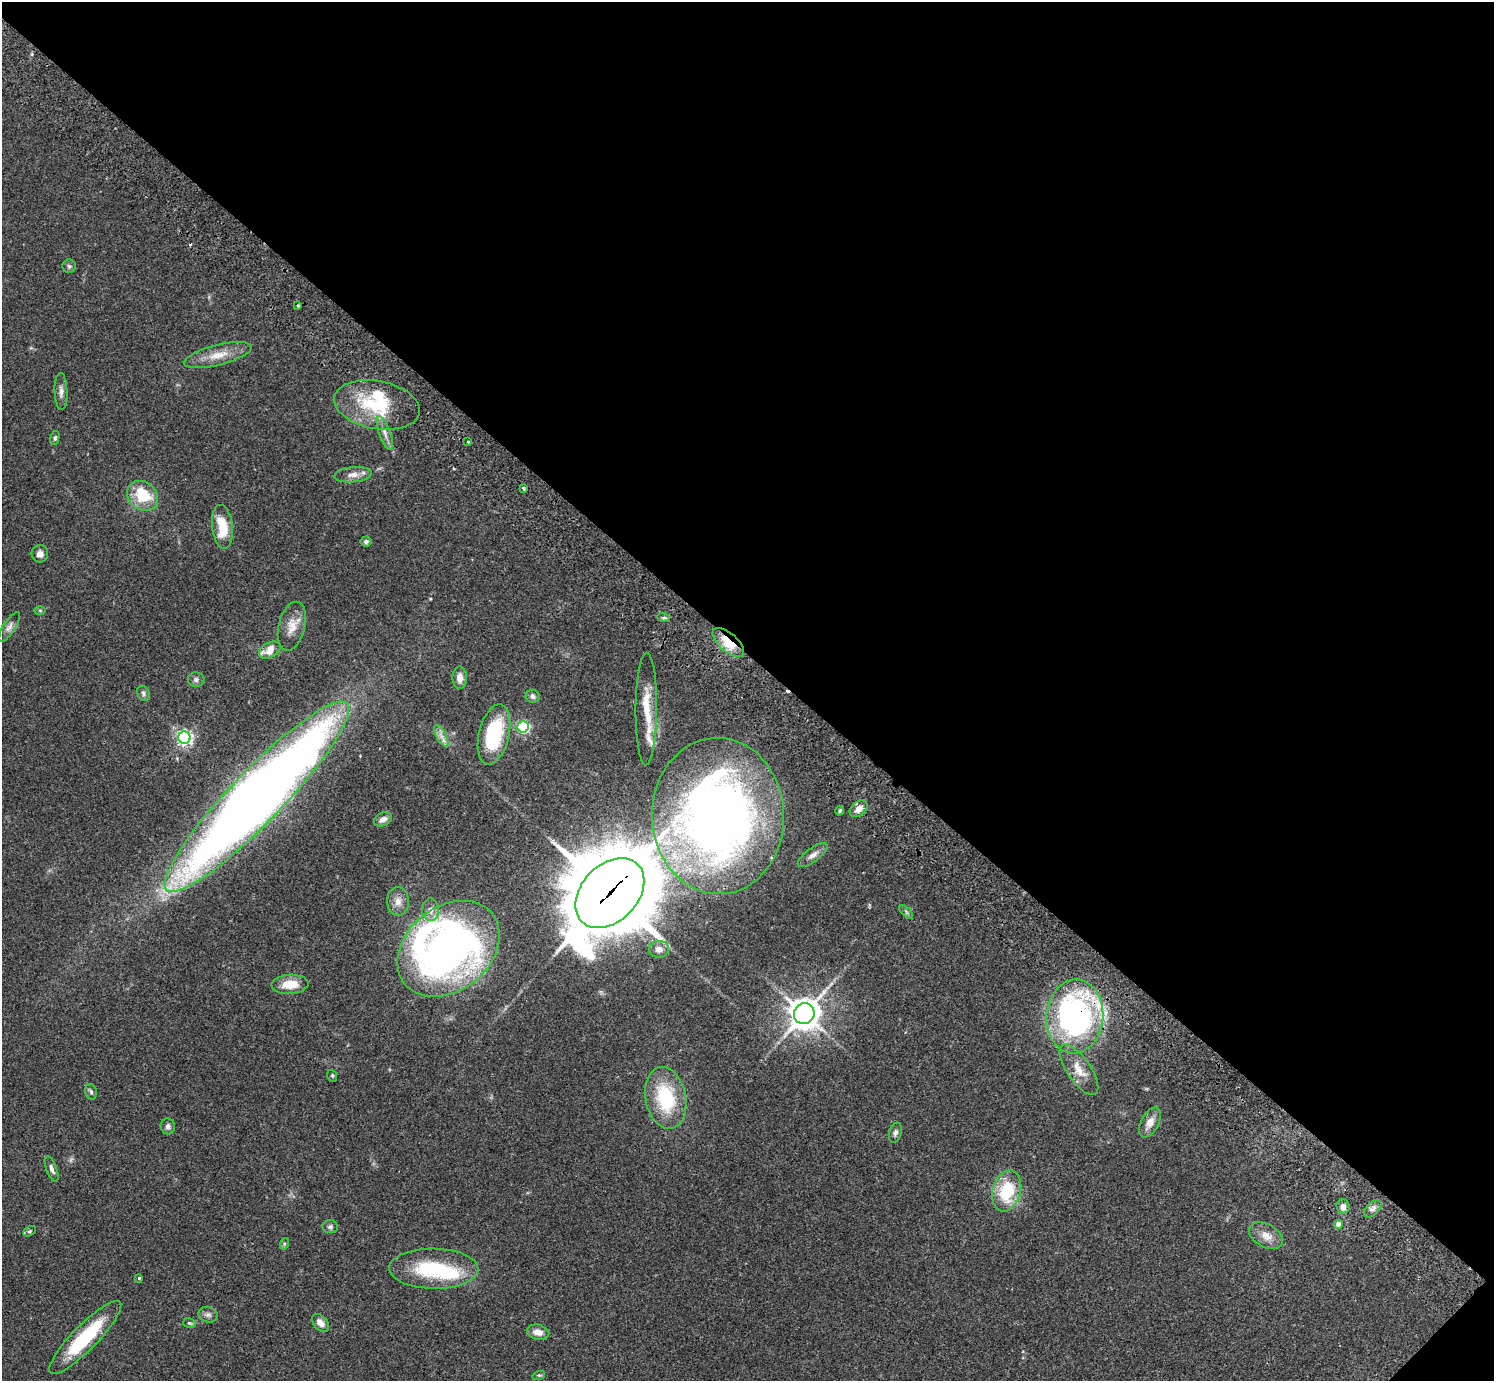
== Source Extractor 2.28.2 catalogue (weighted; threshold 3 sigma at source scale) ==
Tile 8 of 4 x 4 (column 4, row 2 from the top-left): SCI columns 4524-6015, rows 3105-4483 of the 6059 x 6069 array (HDU 1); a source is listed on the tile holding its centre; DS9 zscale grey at full resolution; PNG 1496 x 1383 px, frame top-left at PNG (2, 2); each listed source drawn as its Kron ellipse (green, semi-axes under 4 px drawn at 4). Shown black and unused: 48% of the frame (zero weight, under 2 of 3 exposures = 3% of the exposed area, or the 3 px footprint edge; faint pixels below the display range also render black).
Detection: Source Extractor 2.28.2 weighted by HDU 2 'WHT'; one run over the whole footprint, this tile lists its part. Background 0.107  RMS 0.0065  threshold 0.029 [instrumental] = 3 sigma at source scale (4.5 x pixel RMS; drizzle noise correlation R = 1.50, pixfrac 1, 0.05/0.05 arcsec/px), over >= 5 px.
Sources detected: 77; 3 inside a brighter object's white glare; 1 cosmic-ray / hot-pixel residue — neither listed nor drawn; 5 inside a brighter listed object's ellipse — not listed separately; the other 68 listed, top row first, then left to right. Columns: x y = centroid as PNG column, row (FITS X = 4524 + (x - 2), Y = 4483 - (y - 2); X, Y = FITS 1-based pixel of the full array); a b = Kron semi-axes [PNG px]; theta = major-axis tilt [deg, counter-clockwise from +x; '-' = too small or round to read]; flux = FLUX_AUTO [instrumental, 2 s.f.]
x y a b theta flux
69 266 7 6 - 1.3
298 305 3 3 - 1.3
218 355 35 10 14 12
61 391 18 6 -88 3.3
377 405 43 24 -10 43
385 433 18 5 -70 4
55 438 7 4 76 1.2
468 442 3 3 - 0.81
353 475 19 7 5 4.8
524 488 3 3 - 1.2
143 496 16 13 -39 24
222 527 22 10 -83 18
366 541 5 5 - 1.6
40 554 9 8 - 3.4
40 611 6 4 -1 0.89
664 618 6 4 -18 0.96
292 626 25 13 76 9.2
9 627 17 6 57 3.4
728 643 19 9 -41 17
270 650 11 7 29 8.3
460 678 11 7 -90 4.7
196 680 8 7 - 2
143 693 8 6 -61 1.8
533 696 7 6 - 2
646 709 56 10 90 17
523 727 6 5 - 96
494 734 31 15 77 44
441 736 12 5 -63 3.3
184 738 6 6 - 190
257 797 130 26 46 990
859 809 10 7 40 5.1
840 811 5 4 - 0.94
718 816 78 66 -88 520
383 819 9 6 25 3.5
813 855 18 7 37 3.9
610 893 40 28 46 7700
398 901 14 11 -87 5.7
430 910 11 8 -88 4.4
906 912 9 3 -45 1
448 949 56 42 39 330
659 949 10 8 5 4.1
290 984 18 9 4 11
804 1014 11 10 - 910
1075 1016 37 28 85 180
1079 1070 29 11 -56 10
332 1076 6 5 - 0.92
91 1092 8 5 -73 1.4
666 1098 31 20 -79 42
1150 1123 16 9 62 6.5
168 1126 8 7 - 2
895 1133 10 6 75 1.9
52 1169 13 5 -69 2.6
1007 1191 21 14 74 31
1343 1207 7 6 - 3.1
1373 1209 10 6 45 2.6
1338 1224 4 4 - 4.2
330 1227 7 6 - 1.6
29 1231 7 4 27 1.1
1266 1236 18 11 -29 7.2
284 1244 6 3 72 0.85
434 1269 44 20 -1 47
139 1278 3 3 - 6.1
208 1315 10 8 -14 2.3
189 1323 6 5 - 1.1
320 1323 10 6 -47 4.2
538 1332 11 7 -13 4.8
85 1337 50 12 46 45
539 1375 6 4 16 0.88
Overlapping masked pixels (flux is a lower limit): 3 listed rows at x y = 728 643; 610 893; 1075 1016